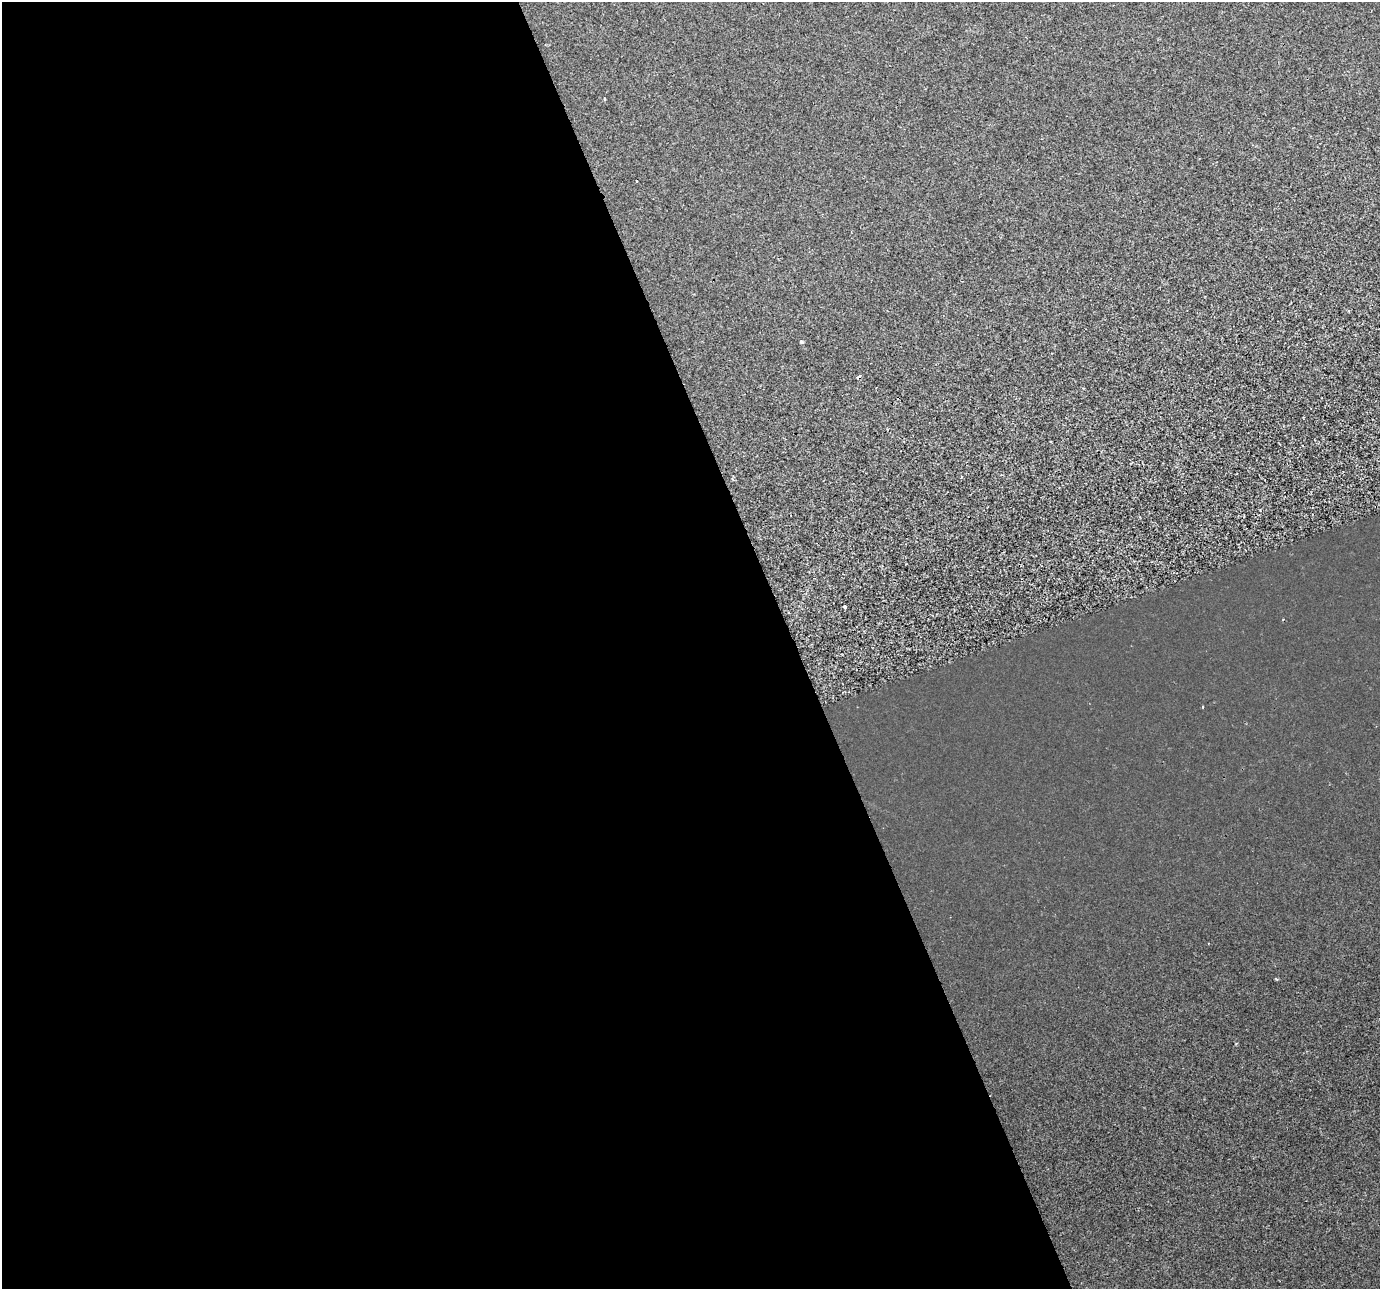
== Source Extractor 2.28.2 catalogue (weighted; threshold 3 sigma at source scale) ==
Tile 9 of 4 x 4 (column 1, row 3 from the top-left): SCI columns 1-1378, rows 1418-2704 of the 5513 x 5354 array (HDU 1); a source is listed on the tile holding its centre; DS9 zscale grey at full resolution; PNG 1382 x 1291 px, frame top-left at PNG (2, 2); no overlay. Shown black and unused: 58% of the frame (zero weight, under 2 of 3 exposures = <1% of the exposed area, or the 3 px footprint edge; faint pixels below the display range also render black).
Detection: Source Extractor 2.28.2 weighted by HDU 2 'WHT'; one run over the whole footprint, this tile lists its part. Background 2.73e-04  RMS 0.0029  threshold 0.0131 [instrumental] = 3 sigma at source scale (4.5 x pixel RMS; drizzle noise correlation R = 1.50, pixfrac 1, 0.0396/0.0396 arcsec/px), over >= 5 px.
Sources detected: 6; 2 cosmic-ray / hot-pixel residue — not listed; the other 4 listed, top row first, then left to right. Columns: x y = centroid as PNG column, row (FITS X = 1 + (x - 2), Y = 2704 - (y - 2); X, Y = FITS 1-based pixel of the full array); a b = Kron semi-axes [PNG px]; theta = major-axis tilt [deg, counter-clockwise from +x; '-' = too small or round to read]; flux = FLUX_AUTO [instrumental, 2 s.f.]
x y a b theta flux
604 99 3 2 - 0.44
801 342 5 3 - 0.39
844 607 4 3 - 0.35
1203 707 3 2 - 0.28